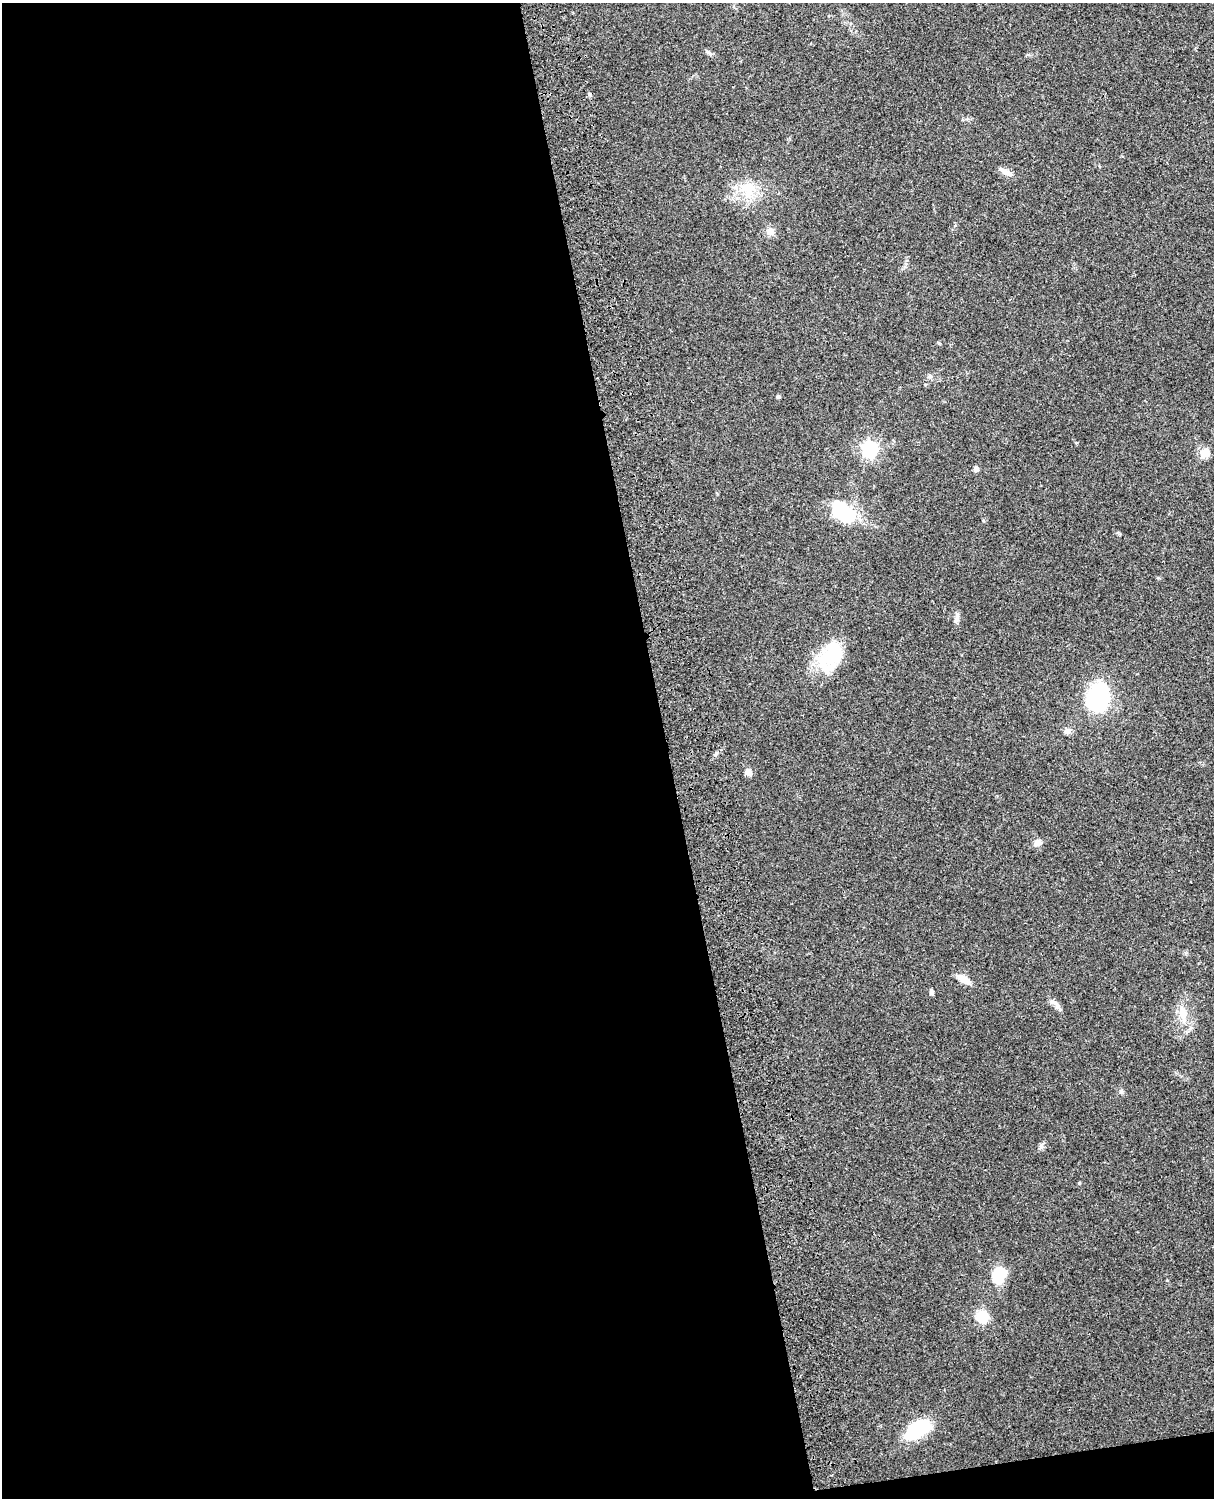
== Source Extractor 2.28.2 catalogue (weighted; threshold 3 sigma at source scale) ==
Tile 9 of 4 x 3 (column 1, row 3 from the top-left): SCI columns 119-1330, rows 164-1659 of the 5087 x 4925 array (HDU 1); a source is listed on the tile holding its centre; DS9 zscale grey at full resolution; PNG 1216 x 1500 px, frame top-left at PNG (2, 3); no overlay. Shown black and unused: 56% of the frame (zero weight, under 3 of 4 exposures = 6% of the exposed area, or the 3 px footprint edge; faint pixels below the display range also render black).
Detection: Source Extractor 2.28.2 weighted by HDU 2 'WHT'; one run over the whole footprint, this tile lists its part. Background 0.285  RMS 0.0093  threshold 0.0419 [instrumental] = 3 sigma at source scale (4.5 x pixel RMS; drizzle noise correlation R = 1.50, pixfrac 1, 0.05/0.05 arcsec/px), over >= 5 px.
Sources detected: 26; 2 inside a brighter object's white glare — not listed; the other 24 listed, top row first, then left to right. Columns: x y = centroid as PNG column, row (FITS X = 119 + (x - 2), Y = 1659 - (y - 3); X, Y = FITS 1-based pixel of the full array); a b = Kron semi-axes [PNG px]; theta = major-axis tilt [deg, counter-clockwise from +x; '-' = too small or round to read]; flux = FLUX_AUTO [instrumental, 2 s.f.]
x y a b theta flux
708 52 11 4 -32 2.2
1006 172 21 5 -28 5.5
747 188 22 21 - 26
770 231 9 9 - 6.4
930 376 7 5 -46 1.9
778 397 5 4 - 1.5
870 449 7 7 - 200
1205 453 13 12 - 7.5
976 469 6 6 - 2.7
842 512 26 16 -41 57
957 618 17 4 83 3.2
829 657 38 22 45 47
1098 698 29 21 83 95
1067 731 9 7 17 3.8
748 772 9 7 -35 4.9
1038 843 10 8 11 5.5
964 979 17 8 -33 8.9
931 990 7 5 -72 1.8
1056 1004 21 6 -44 4.9
1183 1013 22 10 -79 14
1041 1146 8 4 54 2.1
1001 1273 15 13 -71 18
982 1317 11 11 - 20
917 1429 29 15 32 50
Unlisted compact peaks at least as high as the median listed source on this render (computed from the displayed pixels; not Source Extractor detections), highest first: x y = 1079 1183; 1122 1092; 716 753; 939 343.